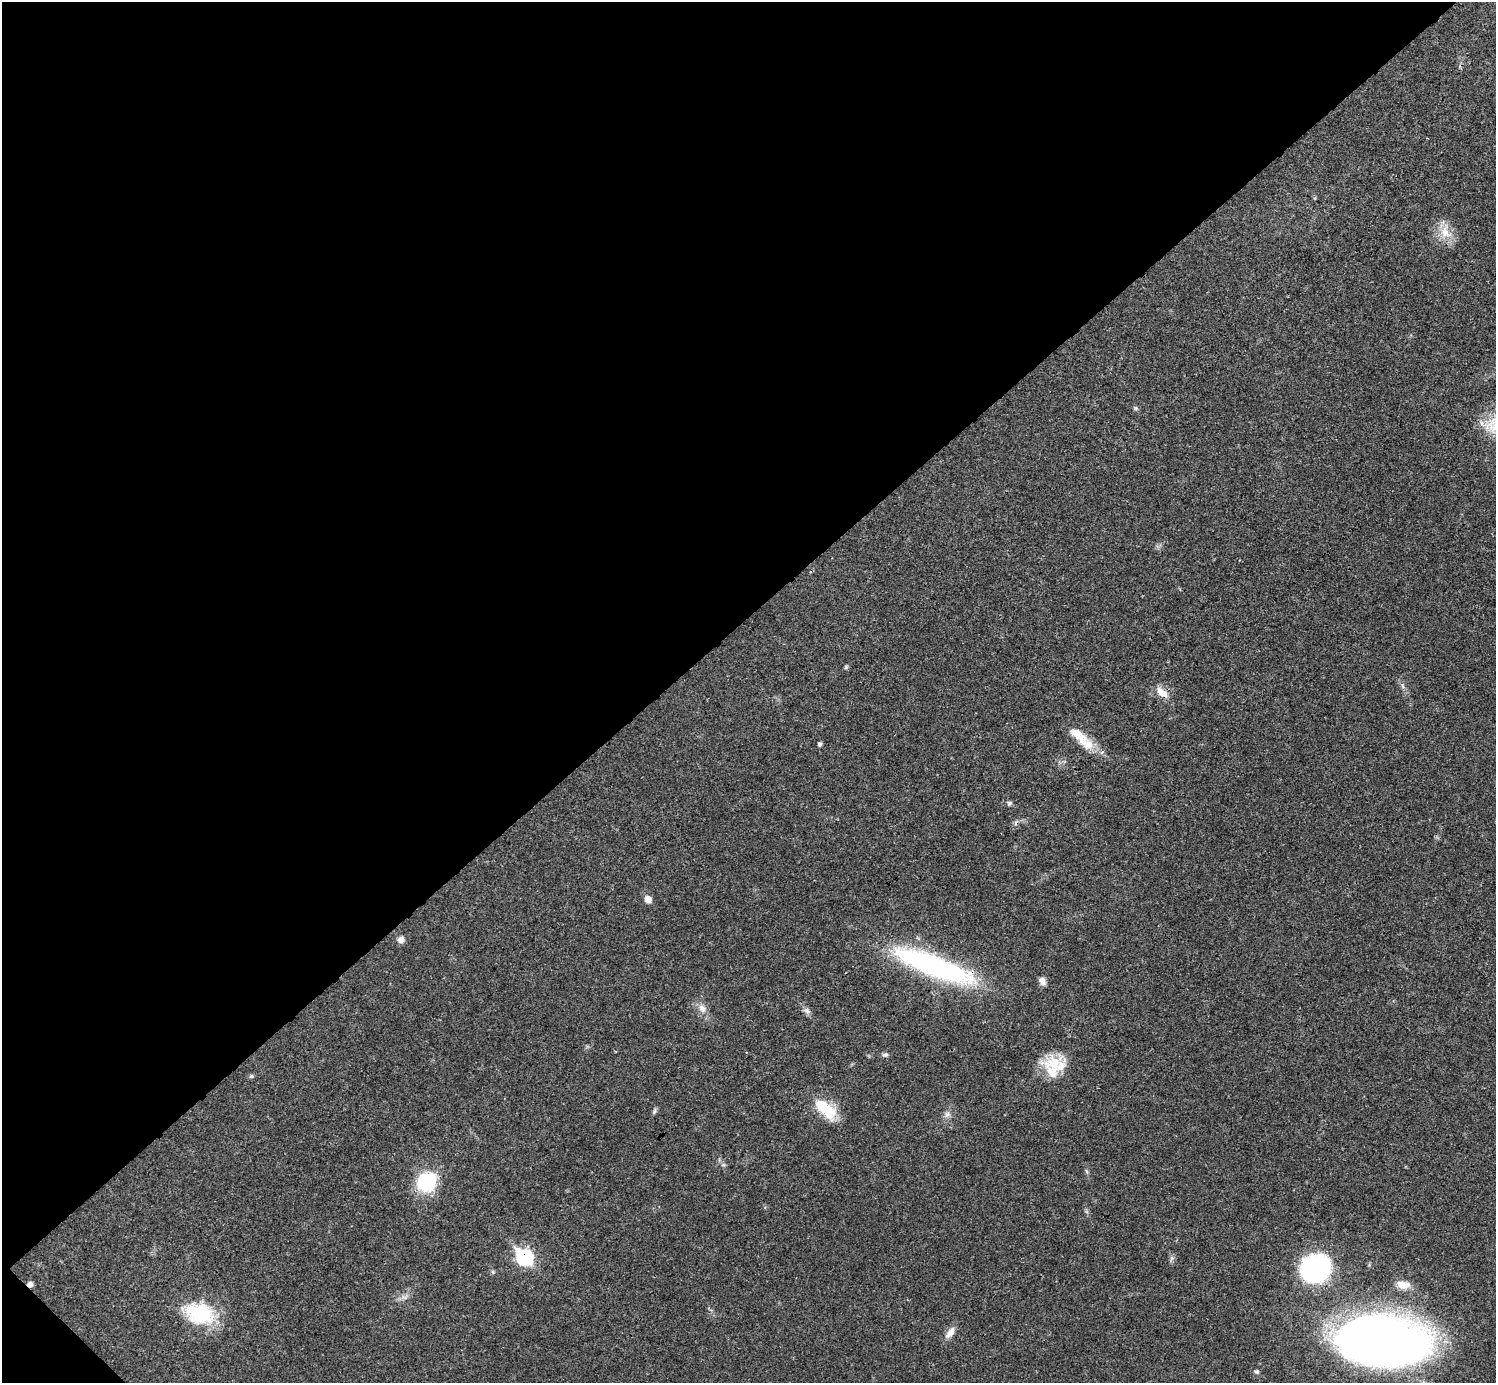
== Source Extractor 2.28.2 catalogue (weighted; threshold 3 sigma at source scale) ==
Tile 5 of 4 x 4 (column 1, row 2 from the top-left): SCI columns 3-1496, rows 2921-4301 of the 5982 x 5981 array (HDU 1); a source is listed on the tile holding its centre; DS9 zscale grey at full resolution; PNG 1498 x 1385 px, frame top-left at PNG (2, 2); no overlay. Shown black and unused: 45% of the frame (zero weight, under 3 of 4 exposures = <1% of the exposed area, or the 3 px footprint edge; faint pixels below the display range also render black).
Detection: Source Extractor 2.28.2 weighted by HDU 2 'WHT'; one run over the whole footprint, this tile lists its part. Background 0.0208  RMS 0.0022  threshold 0.0101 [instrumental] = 3 sigma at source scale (4.5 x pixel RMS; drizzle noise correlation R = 1.50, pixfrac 1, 0.05/0.05 arcsec/px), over >= 5 px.
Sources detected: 36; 1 cosmic-ray / hot-pixel residue — not listed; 5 inside a brighter listed object's ellipse — not listed separately; the other 30 listed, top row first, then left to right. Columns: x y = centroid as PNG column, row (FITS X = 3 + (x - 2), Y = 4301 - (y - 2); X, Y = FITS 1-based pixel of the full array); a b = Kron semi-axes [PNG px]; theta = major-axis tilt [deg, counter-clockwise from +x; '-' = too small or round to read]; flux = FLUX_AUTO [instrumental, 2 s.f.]
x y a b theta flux
1445 232 21 15 -75 4
846 667 7 4 46 0.32
1403 686 7 4 -87 0.45
1162 692 17 9 -41 2.6
1077 735 26 13 -29 3.7
819 744 5 4 - 0.44
1009 803 7 5 37 0.43
648 899 7 7 - 1.9
401 940 9 8 - 1.1
934 966 99 22 -21 44
1042 981 11 7 -56 1.1
702 1008 12 9 -61 1.7
807 1011 10 7 -72 0.83
885 1055 8 6 8 0.59
1054 1064 28 25 56 7
251 1076 6 5 - 0.35
654 1111 8 5 60 0.49
829 1112 26 19 -76 5.9
947 1114 9 8 - 0.98
723 1165 6 4 18 0.33
427 1182 23 21 33 12
524 1257 10 8 -43 36
1172 1258 8 6 73 0.58
1315 1269 21 17 10 55
1403 1285 19 10 -9 2.4
404 1297 13 6 10 1.1
199 1313 41 27 -16 14
950 1332 16 8 52 1.9
1380 1340 59 31 -5 340
1257 1371 6 5 - 0.41
Overlapping masked pixels (flux is a lower limit): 2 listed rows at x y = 934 966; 524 1257